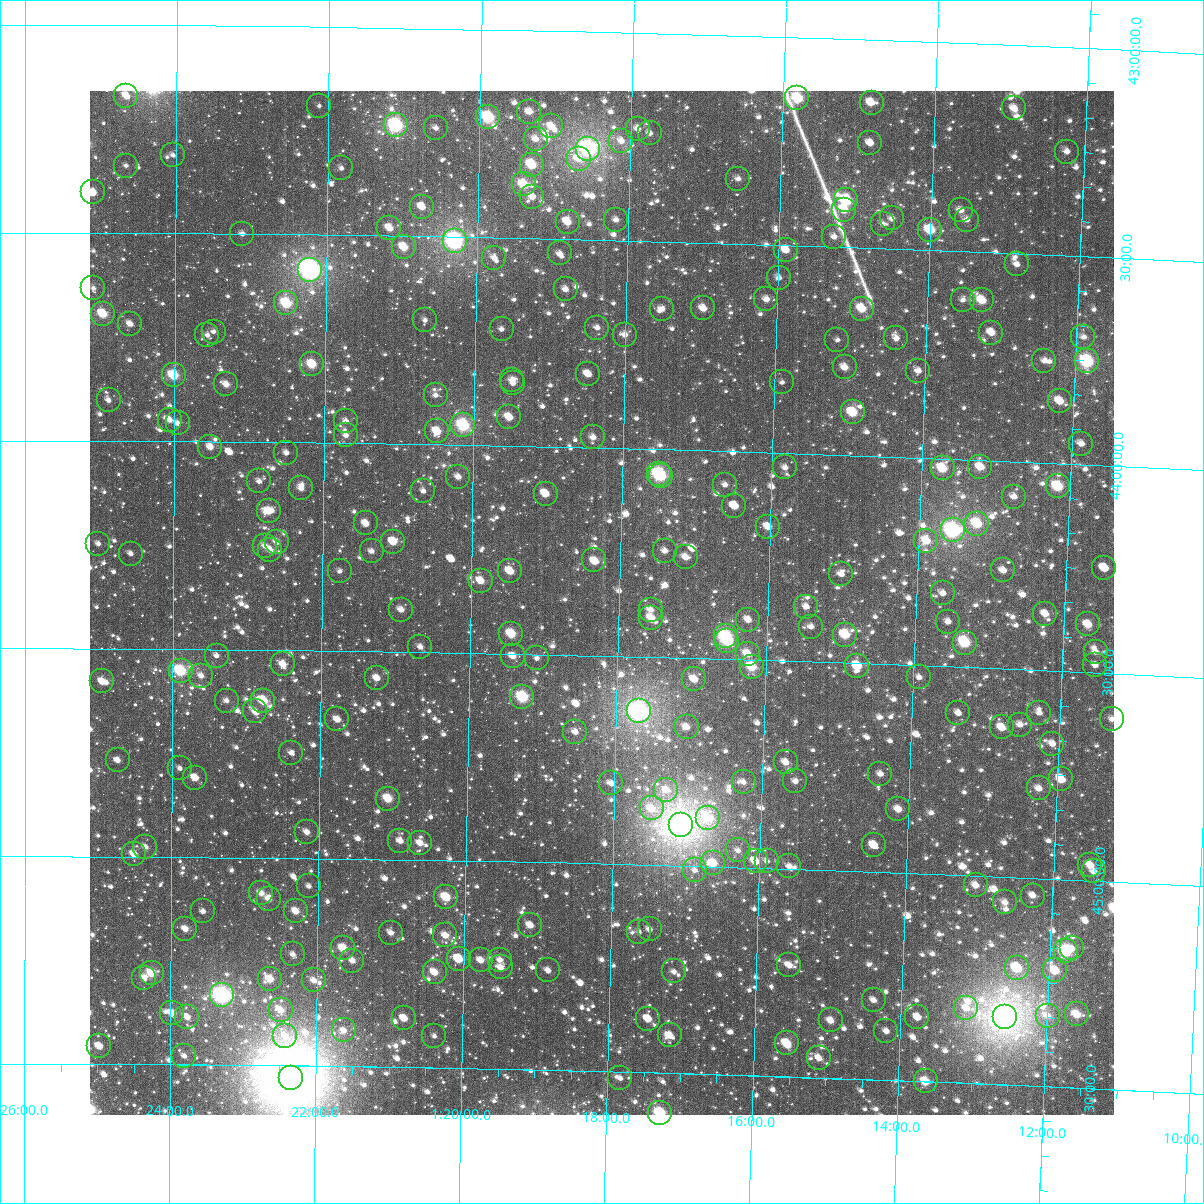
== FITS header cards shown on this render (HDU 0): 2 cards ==
NAXIS1  =                 1024
NAXIS2  =                 1024

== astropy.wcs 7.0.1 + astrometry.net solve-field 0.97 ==
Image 1024 x 1024 px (HDU 0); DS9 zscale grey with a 90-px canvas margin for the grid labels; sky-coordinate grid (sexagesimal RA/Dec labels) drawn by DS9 from the SOLVED WCS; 266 Tycho-2 reference stars matched to detected sources circled (green)
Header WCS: RA---TAN-SIP/DEC--TAN-SIP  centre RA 01:18:14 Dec +44:22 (19.56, +44.37 deg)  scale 8.66 arcsec/px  FOV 147.9' x 147.9'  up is +179 deg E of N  parity flipped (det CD > 0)
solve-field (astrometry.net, Tycho-2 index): VERIFIED the header's WCS against the Tycho-2 star catalogue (verified at 6 index scales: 13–266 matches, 0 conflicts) and refined it, rather than solving blind
Solved WCS: RA---TAN-SIP/DEC--TAN-SIP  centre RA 01:18:14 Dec +44:22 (19.56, +44.37 deg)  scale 8.66 arcsec/px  FOV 147.9' x 147.9'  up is +179 deg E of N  parity flipped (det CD > 0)
The solver's refit moves the header's centre by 0.039 arcsec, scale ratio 1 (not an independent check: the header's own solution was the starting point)
Tycho-2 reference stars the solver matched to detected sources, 266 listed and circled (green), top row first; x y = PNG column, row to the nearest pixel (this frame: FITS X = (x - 90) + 1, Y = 1024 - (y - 91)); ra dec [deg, ICRS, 3 dp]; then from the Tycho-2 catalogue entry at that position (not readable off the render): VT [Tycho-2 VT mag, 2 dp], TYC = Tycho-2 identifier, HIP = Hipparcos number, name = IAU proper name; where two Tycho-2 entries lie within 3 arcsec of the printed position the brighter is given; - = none
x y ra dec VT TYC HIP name
126 96 21.166 +43.169 10.92 2825-230-1 6586 -
797 98 18.953 +43.145 8.86 2812-1852-1 5902 -
872 103 18.708 +43.152 10.05 2812-1562-1 5834 -
319 106 20.530 +43.189 11.79 2825-265-1 - -
1014 108 18.238 +43.152 10.47 2812-1388-1 - -
529 112 19.836 +43.195 10.71 2812-1864-1 - -
488 117 19.971 +43.211 8.26 2812-1902-1 6230 -
396 125 20.276 +43.234 7.67 2825-149-1 6314 -
551 126 19.762 +43.229 10.20 2812-1942-1 - -
436 128 20.144 +43.239 11.40 2825-1748-1 - -
638 129 19.477 +43.230 10.97 2812-1790-1 - -
650 133 19.436 +43.240 11.15 2812-1698-1 - -
536 139 19.813 +43.261 11.18 2812-688-1 - -
621 141 19.530 +43.261 10.84 2812-1510-1 - -
870 143 18.708 +43.248 10.63 2812-948-1 - -
588 149 19.638 +43.281 7.32 2812-2078-1 6118 -
1067 152 18.058 +43.250 11.11 2812-1662-1 - -
173 155 21.010 +43.312 11.66 2825-42-1 - -
579 159 19.670 +43.306 10.83 2812-1890-1 - -
532 165 19.825 +43.322 9.12 2812-2236-1 - -
126 166 21.167 +43.338 11.75 2825-18-1 - -
341 168 20.454 +43.339 11.52 2825-19-1 - -
738 179 19.140 +43.344 11.30 2812-1030-1 - -
524 184 19.850 +43.370 9.28 2812-1718-1 - -
93 192 21.274 +43.402 10.81 2825-2032-1 - -
532 197 19.820 +43.399 10.77 2812-1580-1 - -
846 200 18.780 +43.388 8.64 2812-908-1 - -
422 207 20.185 +43.429 10.42 2825-1832-1 - -
844 210 18.787 +43.410 9.82 2812-1668-1 - -
961 210 18.400 +43.401 11.10 2812-1566-1 - -
892 218 18.628 +43.427 11.33 2812-530-1 - -
616 220 19.541 +43.450 11.02 2812-2054-1 - -
967 220 18.380 +43.423 10.89 2812-1604-1 - -
568 222 19.702 +43.458 9.93 2812-844-1 - -
883 224 18.657 +43.441 11.69 2812-1804-1 - -
389 228 20.292 +43.481 10.14 2825-1784-1 - -
930 230 18.499 +43.452 9.23 2812-1490-1 - -
242 234 20.780 +43.499 11.39 2825-669-1 - -
834 237 18.817 +43.476 11.64 2812-1170-1 - -
455 241 20.075 +43.510 7.18 2825-1628-1 6259 -
404 247 20.243 +43.527 9.64 2825-1902-1 - -
786 250 18.975 +43.511 10.19 2812-1042-1 - -
560 253 19.725 +43.535 11.45 2812-2238-1 - -
494 258 19.942 +43.548 11.15 2812-1244-1 - -
1017 264 18.208 +43.526 10.97 2812-2294-1 - -
310 270 20.552 +43.584 6.66 2825-2667-1 6401 -
779 278 18.996 +43.579 11.64 2812-2316-1 - -
93 288 21.272 +43.633 11.73 2825-323-1 - -
566 289 19.703 +43.620 11.39 2812-184-1 - -
766 299 19.035 +43.632 10.71 2812-1174-1 - -
963 300 18.382 +43.617 11.65 2812-1082-1 - -
982 300 18.319 +43.616 9.89 2812-48-1 - -
286 303 20.631 +43.666 8.73 2825-610-1 - -
703 308 19.244 +43.658 10.31 2812-738-1 - -
662 309 19.381 +43.661 11.41 2812-318-1 - -
862 309 18.716 +43.647 9.64 2812-336-1 - -
103 314 21.241 +43.694 9.21 2825-640-1 - -
425 320 20.169 +43.701 11.19 2825-1678-1 - -
130 324 21.150 +43.718 10.61 2825-729-1 - -
597 328 19.595 +43.711 11.38 2812-622-1 - -
502 329 19.913 +43.719 11.51 2812-1180-1 - -
214 332 20.871 +43.735 11.52 2825-697-1 - -
991 333 18.283 +43.693 10.20 2812-200-1 - -
207 335 20.892 +43.743 11.26 2825-673-1 - -
625 335 19.503 +43.726 11.04 2812-474-1 - -
1083 337 17.976 +43.694 11.99 2812-396-1 - -
896 338 18.599 +43.715 11.25 2812-2056-1 - -
837 340 18.795 +43.724 12.09 2812-1060-1 - -
1044 361 18.103 +43.755 11.32 2812-1424-1 - -
1087 361 17.961 +43.752 8.23 2812-132-1 - -
312 364 20.542 +43.811 9.30 2825-367-1 - -
845 367 18.767 +43.789 10.56 2812-1280-1 - -
918 371 18.522 +43.791 11.41 2812-764-1 - -
588 374 19.622 +43.823 10.52 2812-60-1 - -
174 375 21.004 +43.841 8.85 2825-318-1 - -
512 380 19.874 +43.841 11.01 2812-1944-1 - -
782 382 18.976 +43.831 12.11 2812-1422-1 - -
513 383 19.871 +43.849 11.17 2812-1598-1 - -
226 384 20.828 +43.862 10.48 2825-422-1 - -
436 395 20.129 +43.882 11.65 2825-1818-1 - -
109 400 21.221 +43.902 10.92 2825-490-1 - -
1060 401 18.046 +43.851 10.30 2812-886-1 - -
853 412 18.736 +43.897 9.34 2812-144-1 - -
509 417 19.882 +43.931 10.23 2812-178-1 - -
170 420 21.017 +43.949 10.72 2825-298-1 - -
346 421 20.427 +43.947 10.96 2825-513-1 - -
178 423 20.990 +43.957 10.99 2825-377-1 - -
463 425 20.035 +43.952 8.51 2825-2028-1 6247 -
437 431 20.122 +43.969 10.06 2825-2169-1 - -
346 435 20.427 +43.981 10.86 2825-659-1 - -
593 437 19.600 +43.975 10.76 2812-1360-1 - -
1081 444 17.968 +43.951 11.09 2812-1368-1 - -
210 447 20.879 +44.013 10.37 2825-705-1 - -
286 453 20.625 +44.026 11.58 2825-645-1 - -
785 467 18.955 +44.034 11.57 2812-820-1 - -
980 467 18.302 +44.017 10.15 2812-922-1 - -
943 468 18.428 +44.023 9.41 2812-148-1 - -
659 474 19.377 +44.059 8.44 2812-2439-1 - -
661 476 19.369 +44.065 9.71 2812-2433-1 - -
458 477 20.048 +44.077 10.98 2825-2132-1 - -
259 481 20.715 +44.095 11.24 2825-1205-1 - -
725 485 19.155 +44.081 11.69 2812-2285-1 - -
1058 486 18.041 +44.056 9.02 2812-2434-1 - -
301 488 20.574 +44.110 11.04 2825-1270-1 - -
423 491 20.165 +44.112 11.47 2825-1323-1 - -
546 494 19.755 +44.113 9.94 2812-2007-1 - -
1014 497 18.186 +44.085 11.32 2812-2377-1 - -
734 506 19.121 +44.131 10.79 2812-1891-1 - -
269 511 20.682 +44.166 10.29 2825-1439-1 - -
366 523 20.356 +44.193 10.48 2825-1453-1 - -
977 524 18.305 +44.153 9.25 2812-1875-1 - -
768 527 19.006 +44.178 10.33 2812-1645-1 - -
953 530 18.386 +44.172 7.58 2812-2093-1 5716 -
926 541 18.473 +44.199 10.26 2812-1749-1 - -
277 542 20.654 +44.241 11.07 2825-1339-1 - -
393 542 20.263 +44.236 10.09 2825-1313-1 - -
98 544 21.254 +44.247 11.28 2825-1671-1 - -
265 546 20.693 +44.250 11.20 2825-1316-1 - -
270 550 20.677 +44.259 10.84 2825-1299-1 - -
372 551 20.335 +44.260 10.97 2825-1267-1 - -
665 551 19.351 +44.244 11.24 2812-1143-1 - -
131 554 21.144 +44.271 11.42 2825-1302-1 - -
686 557 19.279 +44.258 10.81 2812-1127-1 - -
594 560 19.587 +44.271 10.09 2812-1385-1 6102 -
1104 568 17.873 +44.247 11.18 2812-2021-1 - -
1003 570 18.211 +44.263 11.10 2812-949-1 - -
340 571 20.442 +44.309 11.69 2825-1138-1 - -
510 571 19.868 +44.301 10.11 2812-1341-1 - -
841 574 18.755 +44.287 11.05 2812-963-1 - -
481 581 19.966 +44.326 10.32 2812-615-1 - -
943 593 18.412 +44.324 11.59 2812-629-1 - -
806 607 18.869 +44.368 11.00 2812-1261-1 - -
401 610 20.233 +44.399 10.55 2825-1173-1 - -
651 610 19.392 +44.387 11.32 2812-1175-1 - -
1045 614 18.064 +44.363 10.81 2812-1687-1 - -
651 618 19.391 +44.405 10.31 2812-2365-1 - -
748 620 19.063 +44.404 10.73 2812-1791-1 - -
948 622 18.390 +44.392 11.61 2812-2083-1 - -
1088 624 17.919 +44.385 10.03 2812-1743-1 - -
811 627 18.851 +44.415 11.26 2812-945-1 - -
511 634 19.860 +44.452 9.38 2812-1225-1 - -
845 635 18.735 +44.432 9.32 2812-989-1 - -
726 636 19.137 +44.445 8.48 2812-571-1 - -
727 641 19.131 +44.457 9.52 2812-995-1 - -
965 643 18.331 +44.441 9.38 2812-2455-1 - -
420 647 20.166 +44.488 10.95 2825-1416-1 - -
1096 652 17.889 +44.450 11.60 2812-1325-1 - -
748 654 19.062 +44.486 10.80 2812-1671-1 - -
217 656 20.853 +44.515 11.50 2825-1424-1 - -
513 656 19.854 +44.506 10.58 2812-1149-1 - -
537 658 19.773 +44.510 11.69 2812-517-1 - -
283 664 20.628 +44.535 10.40 2825-1503-1 - -
1095 665 17.888 +44.481 11.52 2812-1233-1 - -
857 666 18.691 +44.506 9.69 2812-1737-1 - -
752 667 19.046 +44.517 9.29 2812-153-1 - -
181 671 20.974 +44.553 8.47 2825-1475-1 - -
201 676 20.904 +44.564 11.19 2825-1433-1 - -
919 677 18.481 +44.528 11.54 2812-315-1 - -
377 678 20.311 +44.565 10.74 2825-1360-1 - -
694 679 19.240 +44.551 10.60 2812-809-1 - -
102 681 21.239 +44.579 10.66 2825-1412-1 - -
522 697 19.818 +44.603 8.64 2812-413-1 - -
227 701 20.818 +44.623 11.91 2825-1193-1 - -
263 701 20.693 +44.622 9.55 2825-1167-1 - -
255 711 20.723 +44.648 11.43 2825-1046-1 - -
639 711 19.424 +44.632 6.96 2812-2453-1 6047 -
958 713 18.344 +44.611 11.44 2812-855-1 - -
1039 713 18.071 +44.602 11.59 2812-1135-1 - -
337 719 20.442 +44.665 10.47 2825-780-1 - -
1112 719 17.824 +44.610 11.53 2812-699-1 - -
1020 725 18.134 +44.633 11.53 2812-1001-1 - -
687 727 19.261 +44.666 11.24 2812-1043-1 - -
1002 727 18.195 +44.641 10.35 2812-523-1 - -
575 732 19.636 +44.685 11.37 2812-2281-1 - -
1052 744 18.021 +44.675 11.11 2812-683-1 - -
291 753 20.599 +44.747 11.73 2825-891-1 - -
118 760 21.185 +44.768 11.04 2825-899-1 - -
786 762 18.921 +44.744 10.88 2812-509-1 - -
180 768 20.974 +44.787 11.48 2825-932-1 - -
880 774 18.599 +44.764 11.07 2812-1061-1 - -
195 778 20.922 +44.809 10.48 2825-977-1 - -
1061 779 17.986 +44.760 9.99 2812-5-1 - -
795 781 18.887 +44.789 11.49 2812-225-1 - -
744 782 19.062 +44.794 11.81 2812-713-1 - -
611 783 19.511 +44.806 11.32 2812-11-1 - -
1039 788 18.061 +44.784 10.71 2812-45-1 - -
666 790 19.325 +44.819 10.67 2812-1217-1 - -
388 799 20.267 +44.854 9.55 2825-939-1 - -
652 808 19.372 +44.865 10.44 2812-1359-1 - -
898 809 18.535 +44.847 10.39 2812-1285-1 - -
708 818 19.180 +44.883 10.37 2812-671-1 - -
681 825 19.271 +44.902 6.30 2812-2452-1 5993 -
307 832 20.540 +44.938 11.33 2825-1547-1 - -
400 841 20.222 +44.955 10.71 2825-744-1 - -
420 843 20.156 +44.960 10.87 2825-754-1 - -
874 845 18.613 +44.936 10.67 2812-285-1 - -
145 847 21.089 +44.977 10.88 2825-765-1 - -
738 850 19.074 +44.960 11.72 2812-623-1 - -
134 854 21.128 +44.995 10.36 2825-2023-1 - -
756 861 19.013 +44.984 10.19 2812-903-1 - -
767 861 18.975 +44.983 11.53 2812-767-1 - -
713 863 19.158 +44.993 10.12 2812-353-1 - -
1090 865 17.876 +44.962 10.62 2812-81-1 - -
789 866 18.899 +44.993 11.67 2812-717-1 - -
695 870 19.219 +45.010 11.60 3264-1141-1 - -
1094 871 17.862 +44.977 11.39 2812-393-1 - -
976 885 18.262 +45.023 10.54 3264-1265-1 - -
309 886 20.532 +45.067 11.72 3265-108-1 - -
261 893 20.695 +45.085 10.29 3265-121-1 - -
1033 896 18.063 +45.042 11.23 3264-1529-1 - -
446 897 20.064 +45.089 9.49 3265-1212-1 - -
269 899 20.668 +45.100 10.88 3265-140-1 - -
1005 902 18.159 +45.061 11.34 3264-1185-1 - -
203 911 20.892 +45.131 10.82 3265-159-1 - -
296 911 20.575 +45.128 10.27 3265-166-1 - -
530 925 19.775 +45.152 10.59 3265-992-1 - -
185 929 20.952 +45.173 10.57 3265-177-1 - -
650 929 19.368 +45.155 11.43 3264-1119-1 - -
639 932 19.404 +45.162 12.19 3264-1084-1 - -
391 933 20.250 +45.177 11.43 3265-98-1 - -
445 935 20.064 +45.181 11.08 3265-1190-1 - -
343 948 20.412 +45.216 9.56 3265-19-1 6357 -
1072 948 17.926 +45.165 11.56 3264-684-1 - -
1066 951 17.945 +45.172 8.65 3264-910-1 5599 -
293 954 20.583 +45.232 11.44 3265-1-1 - -
459 959 20.016 +45.237 10.13 3265-1085-1 - -
481 960 19.941 +45.239 10.74 3265-802-1 - -
500 960 19.877 +45.238 11.54 3265-952-1 - -
352 961 20.380 +45.246 10.72 3265-330-1 - -
789 965 18.887 +45.232 10.95 3264-726-1 - -
501 967 19.873 +45.256 11.49 3265-856-1 - -
1017 968 18.110 +45.218 10.27 3264-220-1 - -
548 970 19.711 +45.260 11.29 3265-1107-1 - -
1055 970 17.980 +45.220 9.80 3264-1308-1 - -
674 971 19.281 +45.255 11.60 3264-1090-1 - -
435 972 20.098 +45.271 10.08 3265-535-1 - -
152 973 21.066 +45.280 9.50 3265-402-1 - -
144 978 21.092 +45.293 11.49 3265-1188-1 - -
270 979 20.661 +45.292 9.96 3265-546-1 - -
314 980 20.511 +45.294 10.77 3265-575-1 - -
222 995 20.825 +45.333 7.26 3265-2225-1 6481 -
874 1000 18.595 +45.309 11.03 3264-576-1 - -
966 1008 18.278 +45.319 11.62 3264-1114-1 - -
281 1010 20.623 +45.366 10.56 3265-350-1 - -
172 1013 20.993 +45.377 10.06 3265-362-1 - -
1077 1014 17.899 +45.323 9.95 3264-358-1 - -
1048 1016 17.997 +45.330 11.64 3264-833-1 - -
187 1017 20.943 +45.385 10.62 3265-293-1 - -
917 1017 18.443 +45.345 11.11 3264-387-1 - -
1005 1017 18.142 +45.338 6.32 3264-2265-1 5650 -
404 1018 20.200 +45.382 10.15 3265-240-1 - -
648 1019 19.365 +45.371 10.61 3264-1198-1 - -
831 1020 18.740 +45.361 10.60 3264-543-1 - -
344 1030 20.406 +45.413 11.32 3265-253-1 - -
886 1031 18.548 +45.382 11.52 3264-1483-1 - -
670 1035 19.288 +45.409 10.59 3264-56-1 - -
285 1036 20.607 +45.428 11.66 3265-233-1 - -
434 1036 20.095 +45.423 11.94 3265-311-1 - -
787 1043 18.887 +45.420 9.56 3264-302-1 - -
99 1046 21.243 +45.456 10.20 3265-203-1 - -
184 1056 20.952 +45.479 11.04 3265-357-1 - -
819 1058 18.775 +45.453 10.99 3264-1047-1 - -
291 1078 20.585 +45.529 4.99 3265-2400-1 6411 Adhil
620 1078 19.455 +45.515 11.86 3264-822-1 - -
926 1081 18.406 +45.499 9.88 3264-928-1 - -
660 1113 19.314 +45.596 8.68 3264-1407-1 6007 -